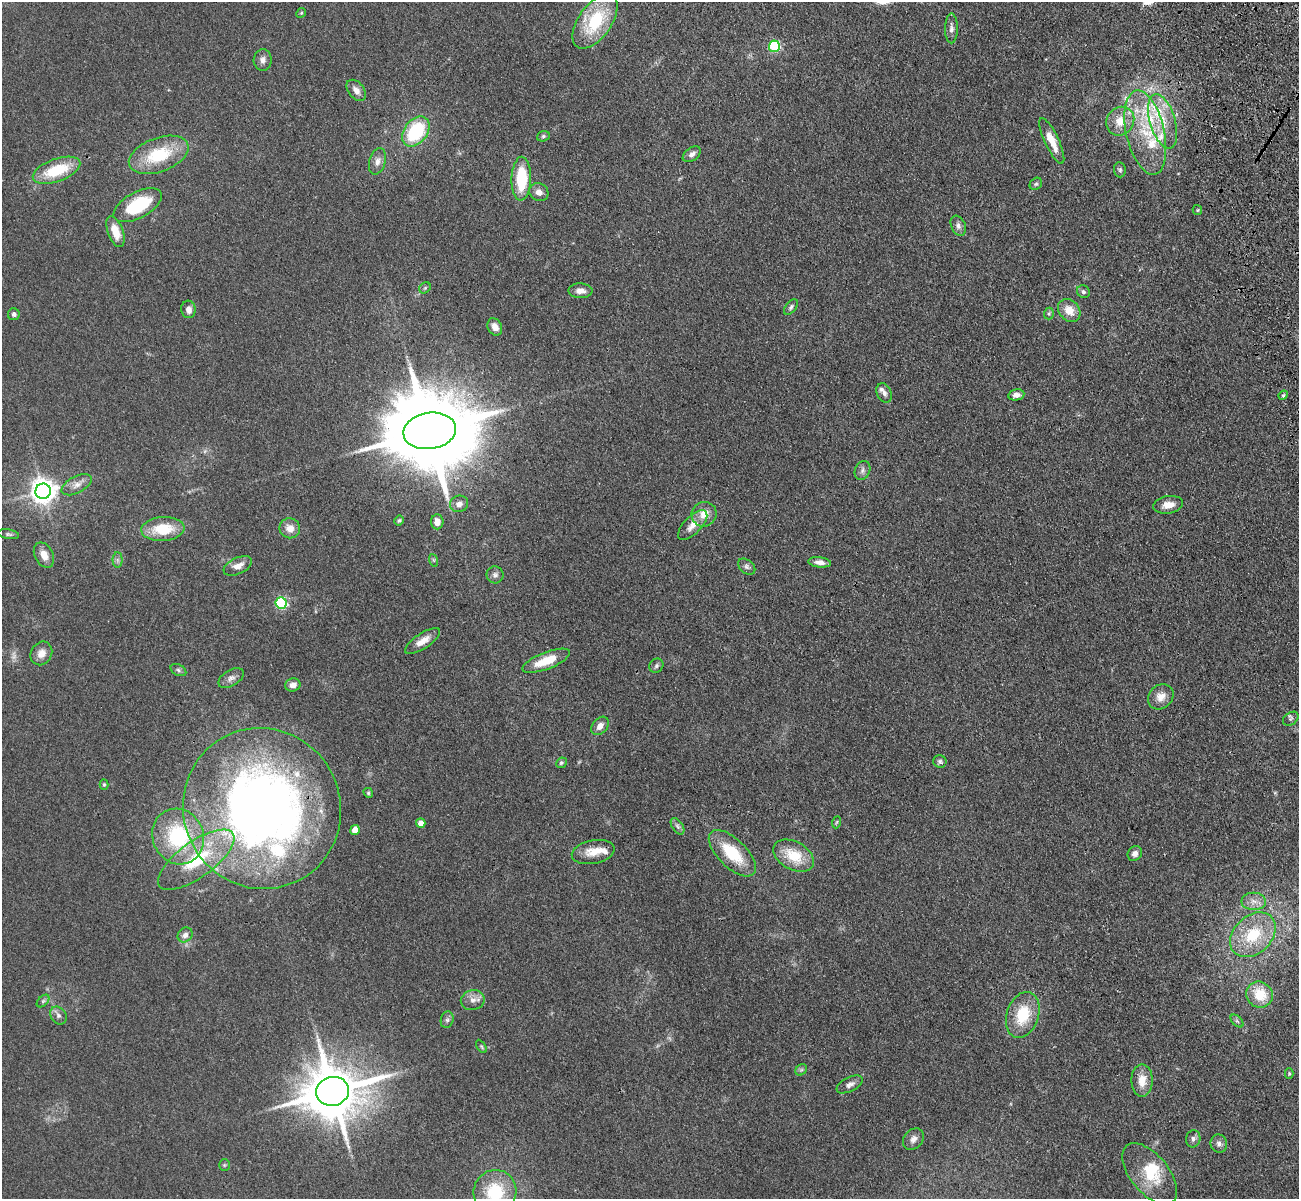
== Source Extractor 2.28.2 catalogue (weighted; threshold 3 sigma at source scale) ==
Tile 10 of 4 x 4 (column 2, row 3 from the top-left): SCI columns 1412-2708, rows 1505-2701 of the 5417 x 5283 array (HDU 1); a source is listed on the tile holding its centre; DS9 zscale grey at full resolution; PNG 1301 x 1201 px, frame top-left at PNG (2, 2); each listed source drawn as its Kron ellipse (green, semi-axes under 4 px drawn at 4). Shown black and unused: <1% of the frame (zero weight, under 3 of 4 exposures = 6% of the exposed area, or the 3 px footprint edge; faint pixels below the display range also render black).
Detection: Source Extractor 2.28.2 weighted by HDU 2 'WHT'; one run over the whole footprint, this tile lists its part. Background 0.0592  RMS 0.0062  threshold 0.0277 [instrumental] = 3 sigma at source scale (4.5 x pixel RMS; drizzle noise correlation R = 1.50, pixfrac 1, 0.05/0.05 arcsec/px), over >= 5 px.
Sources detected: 115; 1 too faint to see at this stretch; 1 inside a brighter object's white glare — neither listed nor drawn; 9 inside a brighter listed object's ellipse — not listed separately; the other 104 listed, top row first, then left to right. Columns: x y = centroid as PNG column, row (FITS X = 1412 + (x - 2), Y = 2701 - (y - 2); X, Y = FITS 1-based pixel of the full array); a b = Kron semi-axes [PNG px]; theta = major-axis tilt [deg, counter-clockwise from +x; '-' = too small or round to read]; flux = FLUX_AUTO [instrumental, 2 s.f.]
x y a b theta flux
301 13 5 4 - 0.7
595 21 31 16 55 36
951 28 15 6 90 2.8
774 46 5 5 - 59
263 60 11 9 87 3
356 90 12 8 -51 4.4
1120 121 15 13 51 10
1163 121 28 12 -73 16
416 132 17 11 53 41
1145 133 43 19 -77 33
543 136 6 5 - 1
1052 141 25 7 -65 9.9
692 154 10 6 36 2.7
159 155 31 17 20 30
377 161 13 8 73 3.6
56 170 25 11 20 25
1120 170 8 6 -83 1.3
521 179 22 9 89 27
1036 184 7 5 43 1.2
539 192 10 8 -31 3.8
138 205 26 13 28 36
1197 210 5 4 - 0.69
958 226 10 7 -66 2.7
115 232 16 7 -70 10
425 288 6 5 - 0.99
580 291 12 7 -1 4.2
1083 292 7 6 - 1.5
791 307 9 5 50 1.5
188 309 9 7 -86 3.4
1069 310 12 10 -48 8.6
1049 313 6 5 - 0.89
14 314 6 6 - 1.7
495 327 9 7 -63 4.5
884 393 10 7 -64 2.6
1016 395 8 5 11 3.1
1283 395 5 4 - 0.86
430 431 26 18 8 11000
862 470 10 7 66 2.4
77 485 16 8 28 4.7
43 491 8 7 - 630
459 504 9 8 - 3.2
1168 505 15 8 9 6
704 514 13 12 - 7.2
399 520 5 4 - 1
437 522 7 6 - 4.9
693 525 19 8 45 6.4
290 528 10 10 - 5.6
163 529 22 12 4 20
9 534 11 4 -10 1.3
44 555 13 9 -62 6.2
117 560 7 5 -89 1.5
433 560 6 4 -70 0.83
820 562 11 5 -7 3.7
238 566 15 8 25 5.3
747 567 10 6 -39 1.9
495 575 8 8 - 2.3
281 603 6 5 - 73
422 641 20 7 34 6.4
41 653 12 10 59 5.3
546 661 25 8 21 15
656 666 7 6 - 1.5
178 670 8 5 -28 1.3
231 678 14 8 31 3.2
293 685 8 6 19 3.2
1161 697 14 11 43 6.3
1291 719 8 6 36 1.3
600 726 10 7 50 3.9
940 762 7 6 - 1.4
561 763 5 5 - 1.1
104 785 5 4 - 0.75
368 793 5 4 - 0.81
262 808 81 78 -65 520
837 822 6 4 70 0.69
421 823 5 4 - 5.7
678 826 9 5 -57 1.9
355 830 5 4 - 8.9
178 836 28 25 -67 51
593 852 22 11 11 8.4
732 853 30 14 -44 26
1135 854 8 6 50 3
794 856 22 14 -29 19
196 860 45 18 36 37
1254 901 12 8 1 4.6
185 935 8 7 - 2.9
1253 935 26 19 43 27
1259 995 13 12 - 18
473 1000 12 10 12 4.4
43 1001 7 4 45 1.3
58 1015 9 7 -55 2.4
1023 1015 23 16 72 23
447 1020 8 6 75 1.7
1237 1021 8 4 -45 1.2
481 1046 7 4 -59 0.82
801 1070 6 5 - 1.2
1289 1074 5 4 - 0.72
1142 1080 16 10 90 8.5
850 1084 14 7 26 3.1
332 1091 16 14 15 3800
913 1139 12 9 49 3.5
1193 1139 9 7 79 2.1
1219 1144 9 8 - 2.6
224 1165 5 5 - 0.83
1150 1174 36 19 -51 23
495 1192 22 21 - 32
Overlapping masked pixels (flux is a lower limit): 4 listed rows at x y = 430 431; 262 808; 178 836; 332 1091
Isophote crosses this tile's border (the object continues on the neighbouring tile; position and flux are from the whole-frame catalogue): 1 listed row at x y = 495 1192